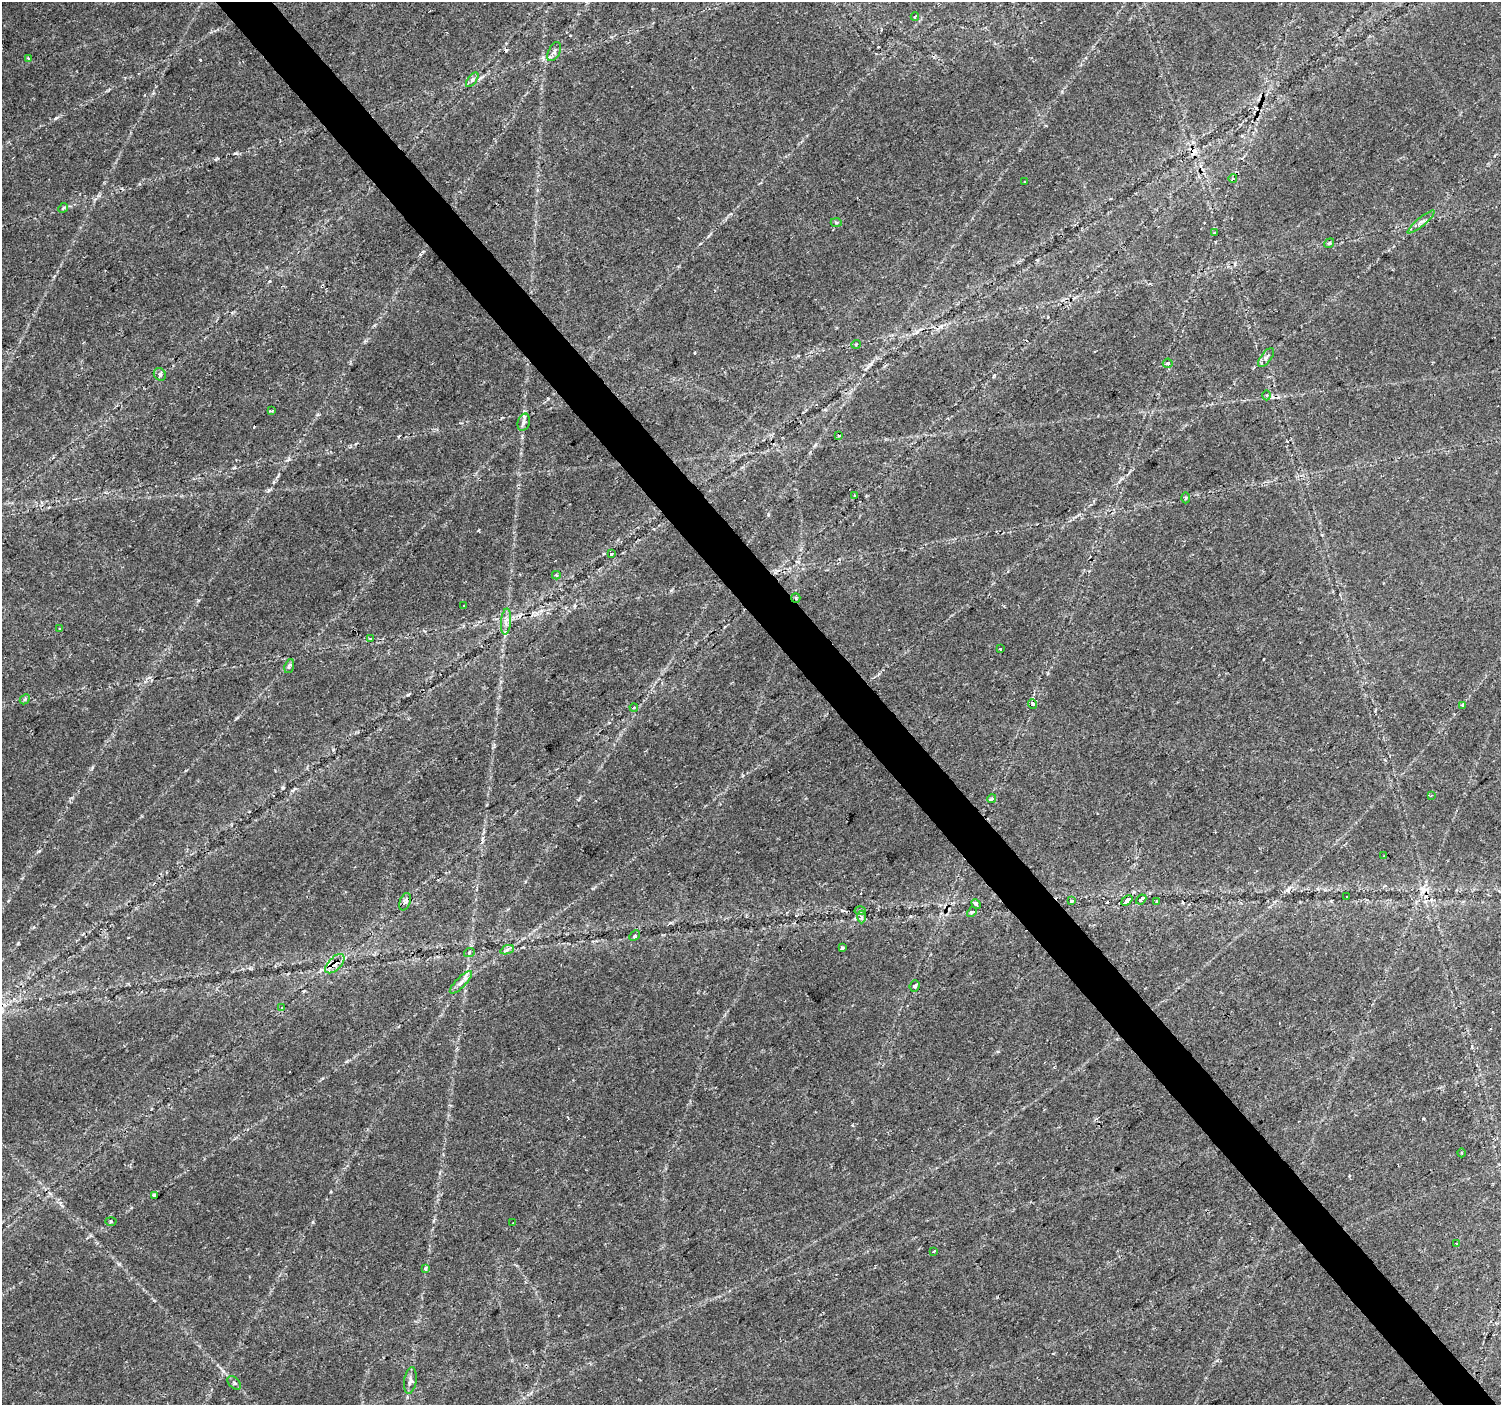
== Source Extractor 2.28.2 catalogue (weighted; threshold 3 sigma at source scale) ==
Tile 6 of 4 x 4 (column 2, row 2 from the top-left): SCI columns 1506-3004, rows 3008-4410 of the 6001 x 5954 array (HDU 1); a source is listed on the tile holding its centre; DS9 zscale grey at full resolution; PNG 1503 x 1407 px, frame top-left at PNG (2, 2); each listed source drawn as its Kron ellipse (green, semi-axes under 4 px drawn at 4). Shown black and unused: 4% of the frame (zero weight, under 2 of 3 exposures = <1% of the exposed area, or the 3 px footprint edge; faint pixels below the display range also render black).
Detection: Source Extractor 2.28.2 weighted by HDU 2 'WHT'; one run over the whole footprint, this tile lists its part. Background 0.0351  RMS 0.0034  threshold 0.0151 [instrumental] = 3 sigma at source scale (4.5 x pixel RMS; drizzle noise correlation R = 1.50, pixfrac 1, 0.0396/0.0396 arcsec/px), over >= 5 px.
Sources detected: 76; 12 cosmic-ray / hot-pixel residue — neither listed nor drawn; the other 64 listed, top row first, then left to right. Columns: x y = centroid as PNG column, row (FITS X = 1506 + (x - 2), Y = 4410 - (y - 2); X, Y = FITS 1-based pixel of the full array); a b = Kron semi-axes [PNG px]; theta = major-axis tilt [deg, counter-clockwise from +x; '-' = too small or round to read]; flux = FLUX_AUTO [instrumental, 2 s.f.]
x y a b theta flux
915 16 4 3 - 0.4
554 52 10 5 64 1.1
28 59 4 3 - 1.3
472 80 8 4 54 0.83
1233 178 4 3 - 0.31
1024 182 3 2 - 0.45
63 208 5 4 - 0.48
1421 222 17 4 40 1.6
836 223 5 3 - 0.45
1214 233 3 2 - 0.24
1329 243 5 4 - 0.45
856 344 5 3 - 0.34
1266 358 11 5 53 1.1
1168 363 5 4 - 1
160 374 7 5 -55 0.81
1267 395 5 3 - 0.42
271 411 4 2 - 0.57
524 422 9 6 74 1.1
838 436 3 3 - 0.61
855 495 3 3 - 0.84
1186 498 5 3 - 0.41
611 554 4 3 - 2.5
556 575 4 3 - 0.69
796 598 5 4 - 0.5
464 606 3 2 - 0.68
506 622 13 5 85 1.7
60 629 3 3 - 0.61
370 638 3 2 - 0.29
1000 649 3 2 - 0.35
289 666 7 4 71 0.83
25 699 6 4 47 0.53
1032 704 5 4 - 1.3
1463 705 3 3 - 2
634 707 4 3 - 0.36
1431 795 4 3 - 0.33
992 799 5 3 - 0.51
1384 856 3 2 - 0.33
1347 897 3 3 - 1.3
1141 899 6 3 41 3.4
1127 900 6 3 41 5.6
1072 901 4 3 - 1.2
1157 901 3 3 - 0.6
405 902 9 5 71 1.4
976 904 5 4 - 0.85
860 911 5 3 - 0.43
972 912 6 3 44 0.4
861 917 6 4 -90 0.8
635 936 6 4 44 0.55
842 948 4 3 - 2.3
507 950 7 4 20 0.77
469 953 5 3 - 0.38
335 964 12 6 45 3.4
461 982 15 5 45 1.7
914 986 6 5 - 1.1
282 1008 4 4 - 0.54
1462 1153 4 3 - 0.35
154 1195 3 3 - 4.5
111 1221 5 3 - 0.39
513 1223 3 2 - 0.38
1456 1244 3 2 - 0.37
934 1251 3 3 - 1.1
425 1268 3 3 - 1.2
410 1381 13 6 81 1.4
234 1383 8 5 -44 0.78
Overlapping masked pixels (flux is a lower limit): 3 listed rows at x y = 796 598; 1127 900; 335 964
Unlisted compact peaks at least as high as the median listed source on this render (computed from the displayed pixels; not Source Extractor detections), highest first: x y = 56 118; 235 153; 408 695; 283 788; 313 1222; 216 159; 18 943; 543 57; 223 1371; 269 490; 200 60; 815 445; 768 515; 289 459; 198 600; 671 590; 39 851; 119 1264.